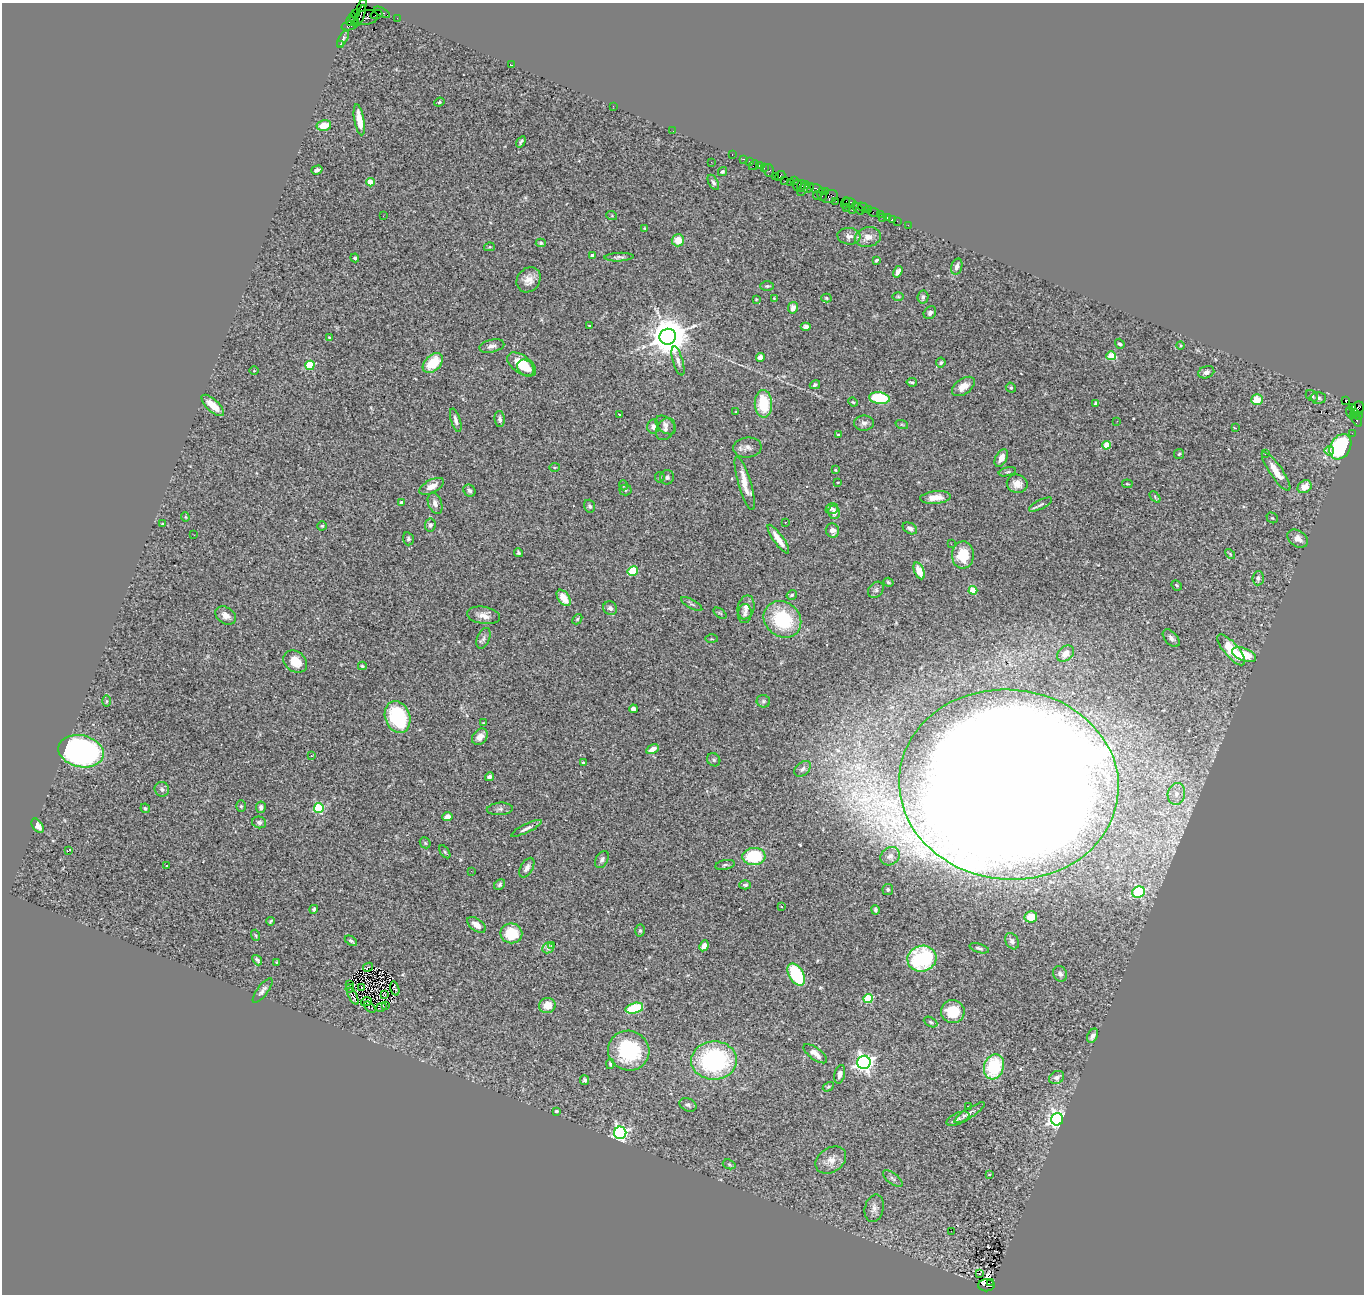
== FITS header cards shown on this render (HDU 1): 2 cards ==
NAXIS1  =                 1362
NAXIS2  =                 1292

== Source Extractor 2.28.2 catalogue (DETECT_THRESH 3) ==
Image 1362 x 1292 px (HDU 1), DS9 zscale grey, 1 PNG px = 1 image px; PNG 1366 x 1296 px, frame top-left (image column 1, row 1292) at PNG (2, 3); each listed source drawn as its Kron ellipse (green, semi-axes under 4 px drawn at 4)
Background 3.53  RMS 0.081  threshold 0.242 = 3 sigma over >= 5 px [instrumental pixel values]
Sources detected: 309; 2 with non-positive FLUX_AUTO (blend fragments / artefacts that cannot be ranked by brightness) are neither listed nor drawn; the other 307 listed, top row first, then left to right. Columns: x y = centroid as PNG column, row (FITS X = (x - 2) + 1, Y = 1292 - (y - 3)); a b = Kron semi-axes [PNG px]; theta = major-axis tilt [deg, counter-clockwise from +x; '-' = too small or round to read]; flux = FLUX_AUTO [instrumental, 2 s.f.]
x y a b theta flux
362 5 7 3 73 110
382 12 9 3 -28 270
356 14 4 3 - 92
376 15 6 2 18 120
360 16 11 4 70 960
367 17 11 7 9 950
397 18 2 2 - 51
354 19 7 3 -71 470
350 21 5 4 - 160
349 26 7 3 13 160
343 39 9 3 62 11
340 44 2 2 - 48
511 65 3 3 - 4.6
439 102 5 4 - 7.3
613 106 2 2 - 17
359 120 16 5 -80 70
324 125 7 5 12 82
673 131 2 2 - 18
521 142 6 3 56 9.4
732 155 3 2 - 100
743 159 3 2 - 130
749 161 2 2 - 34
711 162 3 2 - 4.7
754 165 5 2 - 350
759 166 3 2 - 91
764 167 3 3 - 130
317 170 6 4 18 14
768 170 6 5 - 260
723 172 5 4 - 8.7
780 176 6 3 39 300
775 177 4 2 - 200
785 181 2 2 - 160
794 181 4 3 - 190
370 182 4 4 - 150
713 182 8 4 -62 13
790 182 3 2 - 100
797 185 6 3 84 520
801 186 6 4 79 260
809 188 6 3 38 230
816 188 6 3 -22 510
803 189 8 2 56 400
825 192 3 2 - 120
822 194 6 5 - 210
817 196 5 3 - 710
829 196 9 6 20 610
836 201 2 2 - 48
849 202 6 4 -3 210
845 203 6 2 72 110
863 207 5 3 - 380
846 208 3 2 - 230
858 208 7 3 -44 290
852 210 2 2 - 100
869 210 3 2 - 110
874 212 6 2 -18 150
880 214 2 2 - 25
383 216 2 2 - 63
612 216 5 3 - 5.7
882 217 2 2 - 36
887 217 3 3 - 240
892 219 2 2 - 27
897 221 2 2 - 65
908 225 2 2 - 23
644 228 4 2 - 4.4
849 236 11 8 -5 27
868 237 13 10 12 44
678 240 6 6 - 73
541 243 5 4 - 8
489 247 5 4 - 6.1
592 256 4 4 - 39
619 257 14 4 3 17
355 258 4 4 - 9.6
876 260 4 3 - 6.1
957 266 8 5 73 23
898 272 6 4 58 26
529 280 13 11 52 55
767 286 7 4 1 9.3
898 296 6 4 -1 6.8
923 297 7 5 80 17
774 298 4 3 - 4.6
826 298 5 4 - 8.4
756 299 3 2 - 5.4
793 308 6 5 - 29
930 313 7 5 51 18
589 326 3 2 - 5.8
806 327 5 4 - 29
329 337 4 3 - 7
668 337 8 8 - 17000
1120 344 5 4 - 9.9
1180 345 4 2 - 5.1
492 346 12 6 13 24
1111 356 5 4 - 180
760 357 4 4 - 42
678 361 15 5 -74 22
941 362 5 4 - 10
433 363 12 7 43 150
522 364 16 9 -35 140
310 365 5 4 - 310
526 368 9 7 -45 47
254 371 4 3 - 4.3
1206 372 8 6 21 23
912 382 5 3 - 8.5
815 385 5 4 - 9.8
963 386 13 7 36 52
1011 388 5 4 - 8.6
1312 396 6 5 - 10
879 398 10 6 -8 280
1318 398 8 6 -3 13
1257 400 6 5 - 87
1346 400 4 3 - 1400
853 402 5 3 - 5.5
1096 403 4 4 - 21
763 404 14 8 -88 210
213 405 14 6 -42 73
1353 407 3 3 - 580
1357 409 7 6 - 670
736 412 3 3 - 19
1350 413 6 2 -74 190
1354 413 4 2 - 250
619 414 3 2 - 4.8
1358 415 3 3 - 430
500 419 8 5 -86 15
456 420 12 4 -73 23
1356 420 8 4 -59 500
1117 421 2 2 - 3.6
864 423 10 7 1 21
666 425 11 7 -41 25
902 425 6 4 -20 7.6
653 427 7 6 - 20
1235 428 4 2 - 7.7
666 429 12 8 58 28
1352 433 2 2 - 44
838 435 3 3 - 6.4
1106 445 4 4 - 180
747 447 14 10 5 32
1340 447 13 10 58 520
1329 451 5 4 - 18
1266 453 3 2 - 7.9
1179 454 5 5 - 7.9
1001 458 9 5 62 45
555 467 5 3 - 5.5
835 470 3 3 - 6.7
1276 471 23 6 -55 68
1007 472 9 4 12 11
660 477 5 5 - 7.9
667 477 7 7 - 16
838 482 3 2 - 3.4
745 483 28 6 -73 79
1017 484 10 9 - 46
1127 484 5 3 - 5.4
623 485 5 3 - 5.5
432 486 13 6 27 49
1305 487 7 6 - 50
625 490 6 5 - 10
469 491 6 5 - 14
936 497 15 6 6 57
1155 497 6 4 -48 8.1
402 502 3 3 - 15
435 503 11 6 -71 29
1041 504 13 4 27 14
590 506 6 5 - 12
832 509 6 5 - 15
834 512 7 5 -81 37
185 517 4 4 - 6.2
1272 518 6 5 - 8.4
785 522 3 2 - 6.1
162 524 3 2 - 5.1
430 525 7 5 80 15
322 526 4 4 - 6.6
910 528 8 5 -29 19
832 531 7 6 - 32
194 535 3 2 - 8.5
408 539 6 5 - 10
778 539 17 5 -54 65
1298 539 11 8 -34 42
951 544 3 2 - 4.7
518 553 4 4 - 9.7
1230 554 6 3 -47 5.7
963 555 13 11 88 150
633 571 5 5 - 230
919 571 9 5 -67 72
1258 578 7 5 86 15
888 582 5 4 - 7.4
1177 585 5 4 - 8
876 590 9 7 47 16
973 590 4 4 - 150
792 595 5 4 - 11
564 598 9 5 -54 73
692 604 12 3 -29 11
746 607 12 8 77 34
610 608 7 6 - 24
720 613 7 4 -36 7.4
745 613 9 7 85 19
226 615 11 8 -33 37
483 615 17 8 -9 43
577 619 5 4 - 7.2
782 619 20 17 -40 360
483 638 11 6 68 19
1171 638 10 6 -49 20
712 639 6 3 -1 5
1231 650 19 7 -49 200
1065 654 9 7 40 41
1244 655 12 6 -20 140
295 662 13 10 -38 98
362 666 4 3 - 9.3
107 701 6 4 89 6.6
763 701 7 6 - 11
633 709 4 4 - 28
398 717 16 12 -70 400
483 723 4 3 - 4.4
480 737 9 7 45 34
652 749 6 4 28 51
81 751 23 16 -11 1300
311 756 3 3 - 5.4
714 760 7 6 - 11
583 763 4 3 - 16
803 769 9 6 40 19
489 777 5 4 - 18
1009 785 110 95 -6 60000
162 789 7 7 - 17
1176 794 11 8 77 41
241 806 6 5 - 7.9
261 807 6 5 - 21
145 808 5 4 - 9.4
319 808 5 5 - 390
500 809 13 6 4 21
448 817 5 4 - 43
259 822 7 5 -15 16
38 826 8 5 -54 38
526 828 17 4 26 23
425 843 6 5 - 7.6
68 851 4 3 - 45
445 852 7 4 -54 7.9
754 856 11 8 4 280
890 856 10 8 35 31
602 860 9 6 60 17
725 865 10 4 12 12
166 866 3 3 - 14
527 868 11 6 59 23
471 871 2 2 - 11
500 885 6 4 47 10
745 885 6 4 0 14
888 889 5 5 - 12
1139 892 6 5 - 530
782 906 3 3 - 11
314 909 4 4 - 8.3
875 910 5 4 - 11
1031 917 6 6 - 56
270 921 4 3 - 6.8
476 925 10 6 -36 40
640 931 6 5 - 11
511 933 11 10 - 160
256 935 6 3 -70 6
351 941 7 3 -34 9.2
1012 941 8 6 -59 20
552 946 3 2 - 2.6
704 946 6 4 63 29
548 948 6 5 - 16
979 948 10 4 -17 13
922 959 14 13 - 520
257 960 6 3 -51 12
276 962 4 3 - 5.2
368 967 5 3 - 6.2
1060 974 8 6 -63 20
796 975 12 7 -59 370
350 984 2 2 - 8
361 987 3 2 - 2.8
350 988 4 2 - 4.1
395 988 7 3 -76 4.1
263 991 15 5 53 22
384 995 3 2 - 6.9
353 996 9 2 -62 43
868 999 4 4 - 300
366 1002 5 3 - 1.6
547 1005 8 7 - 74
385 1006 3 2 - 380
370 1007 7 3 -46 3.2
381 1007 6 2 31 11
634 1008 9 5 15 310
953 1011 12 11 - 150
931 1022 7 4 -27 8.7
1093 1036 7 5 63 31
629 1051 21 19 -22 460
815 1054 14 6 -37 37
714 1060 23 19 1 750
864 1062 6 6 - 2300
610 1064 5 4 - 7.5
994 1067 13 9 72 350
840 1074 9 5 78 24
1057 1078 8 6 30 24
585 1080 5 4 - 14
828 1087 6 3 30 6.8
688 1105 9 6 -23 16
968 1106 3 3 - 7.7
556 1111 3 3 - 8.7
970 1113 17 5 32 26
958 1119 12 5 23 21
1057 1119 6 6 - 2400
620 1133 6 6 - 1300
831 1160 16 12 34 58
729 1164 6 4 -19 8.1
989 1174 4 3 - 6.2
893 1179 12 5 -37 15
874 1208 14 9 75 33
951 1231 2 2 - 7.7
980 1274 3 2 - 11
991 1282 3 2 - 210
986 1285 8 6 0 970
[2 non-positive-flux detections neither listed nor drawn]